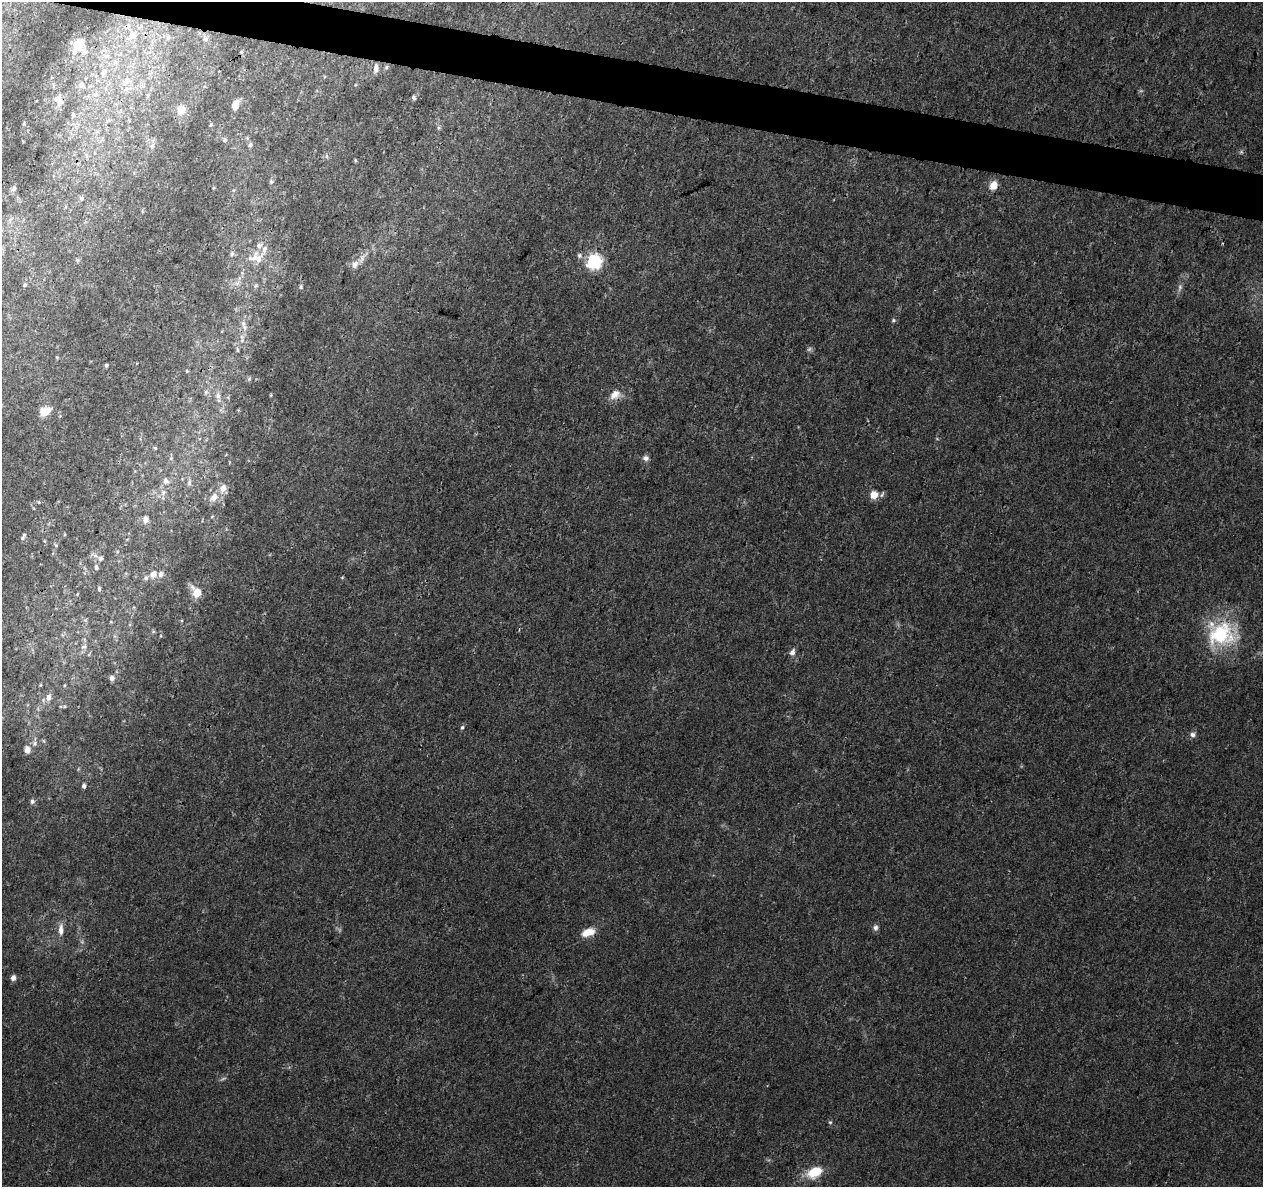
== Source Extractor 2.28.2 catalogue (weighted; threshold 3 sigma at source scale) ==
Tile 11 of 4 x 4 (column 3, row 3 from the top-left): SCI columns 2526-3786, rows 1411-2595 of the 5060 x 5251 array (HDU 1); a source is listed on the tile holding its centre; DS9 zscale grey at full resolution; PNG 1265 x 1189 px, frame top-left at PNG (2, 2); no overlay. Shown black and unused: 3% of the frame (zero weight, under 3 of 4 exposures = <1% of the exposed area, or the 3 px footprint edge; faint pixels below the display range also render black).
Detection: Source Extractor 2.28.2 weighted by HDU 2 'WHT'; one run over the whole footprint, this tile lists its part. Background 0.00727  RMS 0.0015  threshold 0.00661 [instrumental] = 3 sigma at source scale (4.5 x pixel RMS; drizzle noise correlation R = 1.50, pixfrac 1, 0.0396/0.0396 arcsec/px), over >= 5 px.
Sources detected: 87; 1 too faint to see at this stretch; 1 cosmic-ray / hot-pixel residue — not listed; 3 inside a brighter listed object's ellipse — not listed separately; the other 82 listed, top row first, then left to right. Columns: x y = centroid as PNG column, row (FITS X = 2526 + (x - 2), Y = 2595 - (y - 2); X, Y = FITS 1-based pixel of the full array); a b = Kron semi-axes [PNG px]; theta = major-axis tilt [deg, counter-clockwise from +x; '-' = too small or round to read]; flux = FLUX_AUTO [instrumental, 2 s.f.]
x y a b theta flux
133 35 7 7 - 1.2
206 39 7 5 21 0.34
79 44 8 6 37 3.3
74 51 10 6 79 0.61
84 52 8 6 -8 0.52
386 67 6 5 - 0.25
376 68 12 6 85 0.79
103 72 10 6 68 0.61
127 80 11 8 23 0.95
81 85 9 7 83 0.69
414 98 6 5 - 0.27
60 101 16 9 -78 1.2
235 105 10 6 80 1.5
181 110 11 9 70 1.7
73 115 7 5 -76 0.32
225 140 6 6 - 0.32
250 145 6 5 - 0.34
152 146 8 6 65 0.5
326 156 6 4 -90 0.23
355 160 6 3 -72 0.15
271 182 6 5 - 0.25
993 185 7 6 - 2.1
14 188 7 6 - 0.38
81 198 6 5 - 0.29
232 254 7 5 68 0.32
579 255 7 6 - 0.4
257 258 22 14 -4 2.6
77 260 6 4 -46 0.22
594 261 6 6 - 34
355 264 12 9 63 0.98
237 283 7 5 35 0.44
25 285 5 4 - 0.23
256 285 6 4 20 0.2
301 287 7 3 82 0.21
1180 288 10 6 80 0.46
893 320 5 4 - 0.21
245 327 9 6 -62 0.6
242 340 10 4 78 0.43
237 350 7 3 -81 0.25
57 357 4 4 - 0.15
106 365 4 4 - 0.29
187 371 5 4 - 0.16
249 379 6 5 - 0.26
206 392 5 5 - 0.31
615 395 15 11 38 1.4
218 396 9 7 -73 0.7
45 411 14 9 28 2.1
155 448 5 4 - 0.17
646 458 8 7 - 0.57
166 481 8 7 - 0.62
189 483 8 5 80 0.36
874 495 5 5 - 3.4
214 497 13 8 43 1.3
39 502 4 4 - 0.15
146 520 8 7 - 0.83
23 537 10 4 62 0.34
100 558 6 6 - 0.46
96 567 7 5 -75 0.32
153 574 8 6 43 1.1
160 574 8 6 68 0.55
342 577 5 3 - 0.13
146 578 6 6 - 0.3
99 589 5 4 - 0.22
197 592 13 9 -57 2.2
1221 634 39 31 -10 11
84 646 9 5 22 0.35
792 652 8 6 63 0.64
112 678 6 6 - 0.57
48 697 9 7 79 0.7
64 706 5 3 - 0.13
462 727 5 4 - 0.23
1193 735 7 7 - 0.5
34 743 8 7 - 0.46
27 750 8 7 - 0.82
84 786 5 4 - 0.42
32 801 6 5 - 0.39
875 928 8 6 89 0.45
61 930 17 7 88 1.1
588 932 15 8 19 2.1
13 978 6 6 - 0.62
830 1122 6 5 - 0.22
815 1172 16 10 24 4
Unlisted compact peaks at least as high as the median listed source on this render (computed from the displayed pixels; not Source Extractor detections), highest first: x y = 809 349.